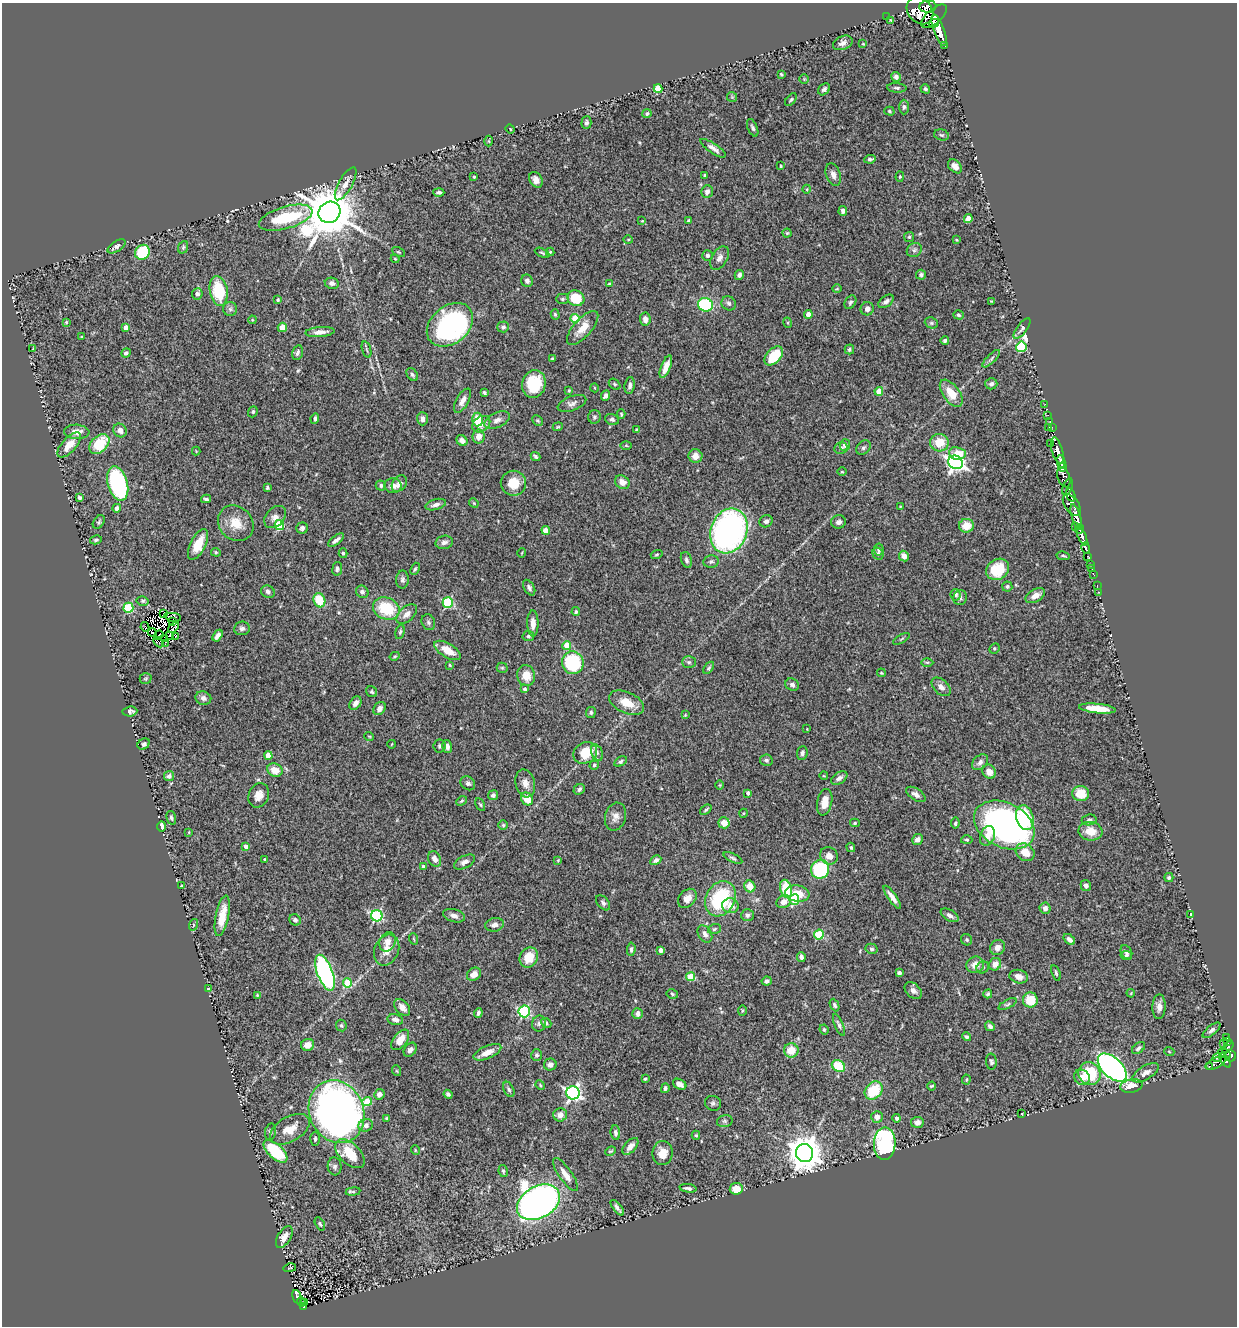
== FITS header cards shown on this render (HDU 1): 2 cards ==
NAXIS1  =                 1235
NAXIS2  =                 1324

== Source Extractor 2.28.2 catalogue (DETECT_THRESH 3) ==
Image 1235 x 1324 px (HDU 1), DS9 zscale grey, 1 PNG px = 1 image px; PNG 1239 x 1328 px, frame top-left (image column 1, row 1324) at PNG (2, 3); each listed source drawn as its Kron ellipse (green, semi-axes under 4 px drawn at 4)
Background 0.696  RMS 0.039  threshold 0.117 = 3 sigma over >= 5 px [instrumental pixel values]
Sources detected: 492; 9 with non-positive FLUX_AUTO (blend fragments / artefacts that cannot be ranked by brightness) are neither listed nor drawn; the other 483 listed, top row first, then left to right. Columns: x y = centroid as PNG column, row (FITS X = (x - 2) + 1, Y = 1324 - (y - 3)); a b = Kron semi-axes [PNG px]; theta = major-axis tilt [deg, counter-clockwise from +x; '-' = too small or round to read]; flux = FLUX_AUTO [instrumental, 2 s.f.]
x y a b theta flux
928 7 8 6 5 530
920 11 15 12 -47 1500
934 16 16 7 41 1500
886 17 2 2 - 3.3
891 20 4 3 - 2.5
934 23 5 4 - 310
939 30 16 5 -70 2000
843 43 10 6 23 14
863 44 3 2 - 1.8
944 45 3 3 - 30
781 74 3 3 - 3.2
896 77 5 4 - 11
804 79 4 4 - 2.6
897 88 9 5 -4 5.8
658 89 4 4 - 56
824 89 7 5 45 7.3
925 89 5 4 - 4.4
732 97 5 5 - 3.3
791 100 7 4 52 4.1
904 107 7 5 89 5.4
889 111 5 4 - 3.4
647 113 4 4 - 5.2
586 123 6 5 - 6.6
753 128 9 4 -67 6.3
510 129 5 3 - 3
942 135 7 5 -15 5.1
489 141 5 3 - 2.2
713 148 15 5 -34 14
870 159 6 3 12 5.3
781 166 3 3 - 2.8
955 166 8 5 -45 19
704 175 4 3 - 2.9
833 175 12 7 -72 14
474 177 3 2 - 2.8
900 177 5 4 - 3.5
536 180 8 6 -58 15
346 184 18 7 61 19
807 189 4 3 - 2.2
439 192 5 4 - 5.4
707 192 6 5 - 11
843 211 5 4 - 8.8
329 212 11 10 - 15000
286 218 28 11 16 210
968 218 4 4 - 20
642 221 4 4 - 2.2
689 221 4 3 - 7
787 233 4 4 - 3
909 237 5 5 - 3.7
628 240 5 3 - 2.7
956 240 3 2 - 2.3
116 246 10 5 35 12
183 247 6 5 - 4.3
914 250 8 6 34 7.4
142 252 8 6 48 140
398 252 7 4 -27 3.6
550 252 4 4 - 3.2
542 253 8 3 -24 3.9
707 256 5 5 - 7.5
719 258 13 7 59 15
395 259 4 3 - 2.7
739 275 5 4 - 7.9
921 275 5 5 - 5.6
527 281 6 5 - 8.9
332 283 7 5 -10 10
609 284 4 3 - 2.6
837 289 5 3 - 2.1
219 291 15 9 -80 110
197 294 5 5 - 9.8
576 298 9 7 -27 68
562 299 6 5 - 4.2
278 300 3 3 - 5.1
886 301 9 5 37 8.8
991 301 4 3 - 2.3
850 302 7 5 59 5.4
729 303 7 6 - 7.1
705 305 7 6 - 200
230 309 7 7 - 7.3
867 309 7 6 - 12
555 314 5 4 - 3.5
808 314 4 4 - 31
958 315 5 4 - 3.6
575 318 4 4 - 79
645 319 6 5 - 13
252 320 4 3 - 2.1
66 322 4 3 - 3.5
788 323 5 3 - 2.8
931 323 7 5 -20 4.8
450 325 25 18 39 470
282 327 5 4 - 30
503 327 6 5 - 6.1
126 328 4 4 - 22
583 328 21 9 48 39
1022 328 12 5 53 8.1
320 332 15 5 5 18
82 337 3 3 - 3.3
945 340 4 4 - 4.8
1021 347 5 5 - 160
33 349 3 2 - 2.5
366 349 8 3 -71 4.4
849 349 5 4 - 3.9
126 353 5 4 - 5.5
297 353 7 5 76 7.6
774 356 11 7 48 83
552 358 3 3 - 3.3
991 359 11 4 44 7.1
666 367 12 4 69 26
412 374 7 5 -50 5.3
534 384 14 11 75 110
615 384 6 4 -40 4.4
991 384 6 5 - 6.9
630 386 8 5 81 7.7
595 388 4 3 - 2
569 390 3 3 - 2.6
879 391 4 4 - 48
484 393 4 3 - 4
951 393 16 8 -54 44
605 396 6 4 66 7.3
462 401 13 6 60 15
572 403 15 7 20 12
1045 404 2 2 - 7.3
253 412 6 4 70 3.7
621 414 5 4 - 2.6
1048 415 2 2 - 4.5
594 417 7 6 - 5.7
315 418 5 3 - 5.1
422 419 6 5 - 10
612 419 7 5 -22 6.1
477 420 7 5 87 53
497 420 13 7 25 15
537 420 5 5 - 3.7
1050 421 2 2 - 15
481 424 10 7 36 21
558 427 5 3 - 2.8
1049 427 3 2 - 5.7
1052 427 2 2 - 7.3
120 430 7 6 - 14
636 430 4 2 - 2.9
77 432 12 7 -3 24
479 436 7 6 - 21
462 441 6 5 - 12
939 443 9 8 - 47
99 444 12 8 43 98
1051 444 2 2 - 2.9
69 445 15 7 48 34
626 445 5 3 - 2.7
845 445 6 5 - 12
841 448 6 6 - 5.5
863 448 8 6 44 6.9
196 451 4 4 - 2.3
1057 451 14 5 -74 960
957 453 8 6 -8 45
535 456 5 3 - 4.7
695 456 7 6 - 17
956 462 7 6 - 980
1061 462 6 3 -75 740
1062 467 4 4 - 300
842 472 4 3 - 2.5
1064 477 10 6 -70 440
622 482 8 6 -37 15
118 483 18 10 -74 350
513 483 13 12 - 53
399 484 9 6 51 15
381 485 5 5 - 7.6
393 486 9 7 -6 16
1068 487 9 4 68 360
267 488 4 3 - 3.8
1071 495 7 3 -72 280
79 497 4 3 - 5.5
206 499 5 3 - 5.2
474 503 5 4 - 3
436 505 10 5 16 13
1072 505 12 7 -55 630
900 506 2 2 - 1.8
117 508 4 4 - 16
275 517 12 9 48 16
1076 517 13 4 -74 1400
766 521 7 6 - 8.5
99 522 7 5 53 5
839 522 7 6 - 10
236 523 19 16 -45 49
279 525 5 5 - 150
966 526 7 7 - 33
1075 527 3 2 - 150
302 528 5 5 - 6.6
1079 529 5 3 - 390
546 530 4 4 - 27
729 531 23 18 69 880
1082 536 9 4 -68 970
96 540 6 4 11 4.9
336 540 9 4 39 9.6
444 542 9 6 13 11
198 544 16 7 63 57
1086 548 6 3 -76 180
879 549 6 5 - 5.3
216 552 5 4 - 3.5
343 553 5 4 - 4.2
522 553 4 3 - 2
657 554 6 4 19 3.8
878 554 6 5 - 4.6
904 556 5 5 - 19
1063 556 6 3 -11 3.3
1088 556 3 3 - 210
686 560 8 5 -71 6.3
711 561 7 6 - 6.4
1091 565 3 2 - 12
337 569 7 5 82 6.2
415 569 6 4 68 4.1
998 569 12 10 33 92
1092 569 3 2 - 3.4
1094 575 3 2 - 6.9
402 580 9 6 88 7.6
1097 585 3 2 - 12
1007 587 5 5 - 4.5
529 588 8 5 -59 8
268 592 7 6 - 8.3
362 592 6 6 - 7.5
1099 592 3 2 - 4.4
956 595 6 5 - 6.6
1035 596 10 6 28 20
960 598 7 6 - 7.3
319 600 7 5 -72 75
143 601 6 4 -12 4.3
448 603 5 5 - 220
128 608 5 5 - 170
386 609 13 11 -23 110
576 612 4 4 - 3.8
163 613 2 2 - 2.1
407 614 12 7 43 17
173 617 8 4 -9 3.8
173 621 3 2 - 4.3
428 622 8 6 -66 6.7
533 623 13 5 -90 20
145 627 5 2 - 4.9
174 627 6 3 49 0.35
242 628 8 7 - 8.2
152 632 4 2 - 5.9
400 632 7 4 74 4.7
159 635 5 2 - 2.6
169 636 2 2 - 2.1
175 636 3 2 - 4.5
218 636 6 4 56 12
528 636 5 5 - 5.1
165 639 4 3 - 0.79
901 639 9 3 29 3.2
158 642 6 4 -44 1.2
165 644 3 2 - 3.1
567 646 4 4 - 59
994 648 5 4 - 3.4
448 650 15 7 -31 43
395 656 5 3 - 2.8
689 662 7 5 -1 6
927 662 6 4 0 3.2
573 663 11 10 - 210
450 665 3 3 - 2.5
502 668 5 5 - 3.2
709 668 7 4 53 4.7
881 673 4 3 - 2.7
526 675 10 9 - 36
146 679 6 5 - 3.6
792 685 7 6 - 8.2
941 687 11 7 -42 16
524 689 4 3 - 6.6
372 692 6 5 - 4.3
203 698 8 6 -21 9.9
355 703 7 5 54 15
627 703 18 10 -24 40
1097 708 18 4 -6 46
379 709 7 5 54 15
130 711 7 5 6 8.1
591 713 5 5 - 5.1
685 715 4 3 - 2.1
807 729 3 3 - 1.9
369 736 5 3 - 2.4
144 744 6 5 - 6.4
392 744 4 2 - 1.8
439 746 6 6 - 4.9
447 746 7 5 -77 12
585 753 12 10 31 63
597 753 8 5 -65 6.8
802 753 7 5 85 7.8
268 755 4 4 - 46
766 760 6 5 - 7.4
620 761 7 4 33 6.3
980 762 9 6 43 11
594 765 5 4 - 4.5
275 770 8 6 -24 30
989 772 7 6 - 24
169 776 5 5 - 7
824 776 4 3 - 1.8
839 778 9 5 32 10
468 783 8 6 -38 7.4
525 783 14 9 -75 21
720 785 5 3 - 2.6
579 789 6 5 - 7.1
748 793 4 3 - 7.6
1081 793 8 7 - 58
916 794 11 5 -33 12
259 795 12 10 66 22
493 795 5 5 - 7.4
527 799 7 5 -58 47
462 801 6 4 39 4
825 802 13 7 78 30
480 805 7 4 -62 3.8
706 810 6 3 39 3.9
744 813 4 3 - 2.1
615 817 14 10 74 19
171 818 7 4 -75 5.6
1025 818 13 8 -74 110
1089 820 7 5 9 6.5
724 823 5 5 - 29
855 823 5 4 - 3.6
955 823 5 4 - 4.1
503 825 5 5 - 3.6
1004 825 32 22 -26 880
162 827 5 4 - 37
1090 831 12 9 -8 39
189 832 4 2 - 1.8
987 836 10 7 72 23
917 839 6 5 - 10
967 840 6 4 -2 3.8
245 846 4 3 - 12
851 847 5 3 - 2.9
1025 852 10 8 -36 41
829 856 9 8 - 20
733 858 10 3 -25 5.2
264 859 3 2 - 2.3
435 859 8 6 -65 16
558 860 4 3 - 2
656 860 6 4 30 8.8
465 862 11 6 27 13
423 866 4 3 - 5
820 869 9 9 - 190
1169 877 4 4 - 5
1086 885 5 5 - 8.7
181 886 3 2 - 2.9
750 886 6 5 - 33
786 889 9 6 -74 96
797 894 12 8 -9 44
892 897 14 4 -55 17
687 898 11 8 46 22
720 899 18 14 62 190
794 900 5 5 - 110
784 902 7 6 - 16
603 903 9 5 -50 6.4
730 906 8 7 - 22
1045 908 5 5 - 13
1191 914 3 2 - 1.9
747 915 6 6 - 7.3
950 915 10 5 -31 10
222 916 20 6 79 46
377 916 6 5 - 280
454 916 11 6 -16 13
295 920 6 5 - 7
193 925 6 4 72 2.8
495 925 9 6 12 13
714 929 6 5 - 4.3
705 934 9 6 -57 11
819 934 5 5 - 150
414 939 6 3 -70 2.4
1069 939 7 4 -38 12
967 940 6 5 - 4.3
387 942 10 8 67 21
998 947 8 7 - 17
631 949 7 4 85 5.4
872 949 6 5 - 5.4
387 950 16 12 67 34
660 950 4 3 - 15
1126 952 7 5 -61 6.9
1126 956 6 4 -11 5.3
529 957 10 8 58 52
801 957 5 4 - 11
995 964 6 5 - 18
975 965 9 8 - 26
983 967 6 5 - 4.9
325 973 19 7 -70 550
899 973 4 3 - 5.7
1056 973 8 3 -72 3.9
474 974 7 6 - 18
690 977 4 4 - 91
1019 977 9 6 -15 16
767 981 5 4 - 7.3
347 983 5 4 - 82
208 989 4 3 - 2.1
913 991 10 6 -46 11
1131 993 4 3 - 2
672 994 6 5 - 4.5
988 994 4 4 - 3.7
257 995 4 4 - 2.6
1030 1000 7 7 - 59
1008 1004 10 4 27 5.1
834 1005 6 4 -65 5.4
402 1007 9 6 -49 15
1159 1007 12 6 88 15
524 1011 6 5 - 350
742 1011 5 3 - 2.5
478 1013 5 3 - 5.6
638 1014 5 5 - 11
395 1020 8 5 -13 11
546 1023 6 4 -40 4.4
539 1024 8 7 - 8.3
839 1025 12 4 -67 6.7
341 1026 6 5 - 4.3
990 1026 5 4 - 7.6
824 1029 5 3 - 3.3
1211 1030 11 4 39 8.9
966 1037 4 4 - 5.5
1226 1037 4 3 - 25
400 1040 12 6 52 39
1227 1042 3 3 - 69
1223 1043 3 2 - 2.9
308 1045 6 6 - 21
1228 1047 7 4 47 150
1138 1048 7 5 40 6.5
410 1050 8 5 53 12
791 1050 7 7 - 42
1169 1051 5 3 - 2.3
487 1052 15 6 23 29
1224 1054 7 4 -26 220
537 1055 6 5 - 5.2
1230 1056 6 5 - 330
1217 1058 4 3 - 20
1225 1060 8 3 -55 71
991 1062 8 5 -86 6.1
1216 1063 11 5 26 72
550 1064 6 6 - 10
838 1066 7 5 -36 77
1209 1067 3 2 - 15
1112 1068 18 10 -43 930
397 1071 5 3 - 2.4
1146 1073 15 7 30 16
1089 1074 12 11 - 110
1082 1077 8 7 - 23
645 1079 3 3 - 3.7
966 1079 5 4 - 3.2
680 1084 7 5 -29 14
540 1085 5 3 - 2.9
931 1086 4 3 - 2.9
1131 1086 11 6 10 28
665 1088 5 4 - 6.3
509 1089 8 5 -65 5.6
874 1090 10 8 46 93
573 1093 7 6 - 700
379 1094 5 5 - 12
448 1094 4 3 - 5.7
367 1102 4 4 - 76
713 1103 8 7 - 7.5
336 1112 32 27 -67 1500
1022 1114 3 2 - 2.9
560 1115 7 6 - 18
877 1117 6 5 - 15
387 1118 3 3 - 3.4
897 1118 4 4 - 8.6
725 1121 8 6 14 6.1
917 1122 6 5 - 18
366 1125 7 6 - 10
290 1129 22 12 30 40
270 1132 8 5 81 8.4
615 1133 7 4 -84 6.8
696 1135 4 4 - 3.8
315 1139 7 5 90 5.8
885 1144 16 11 88 390
630 1146 10 5 48 16
415 1150 5 3 - 2.3
276 1151 14 7 -42 130
610 1151 5 3 - 3.3
662 1153 12 10 82 34
805 1153 9 8 - 5500
350 1154 18 10 -44 77
335 1166 9 7 -85 8.3
503 1171 6 4 -79 5.4
566 1175 19 6 -55 27
688 1188 8 3 -7 6.8
736 1189 6 6 - 31
353 1192 7 4 8 4.6
538 1202 23 15 30 2200
617 1208 9 3 -52 7.7
320 1224 7 4 -60 4.4
284 1237 12 6 59 21
290 1268 6 2 13 2.6
297 1297 7 4 -75 76
301 1302 5 3 - 8.8
304 1302 3 2 - 4.9
303 1307 3 3 - 14
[9 non-positive-flux detections neither listed nor drawn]